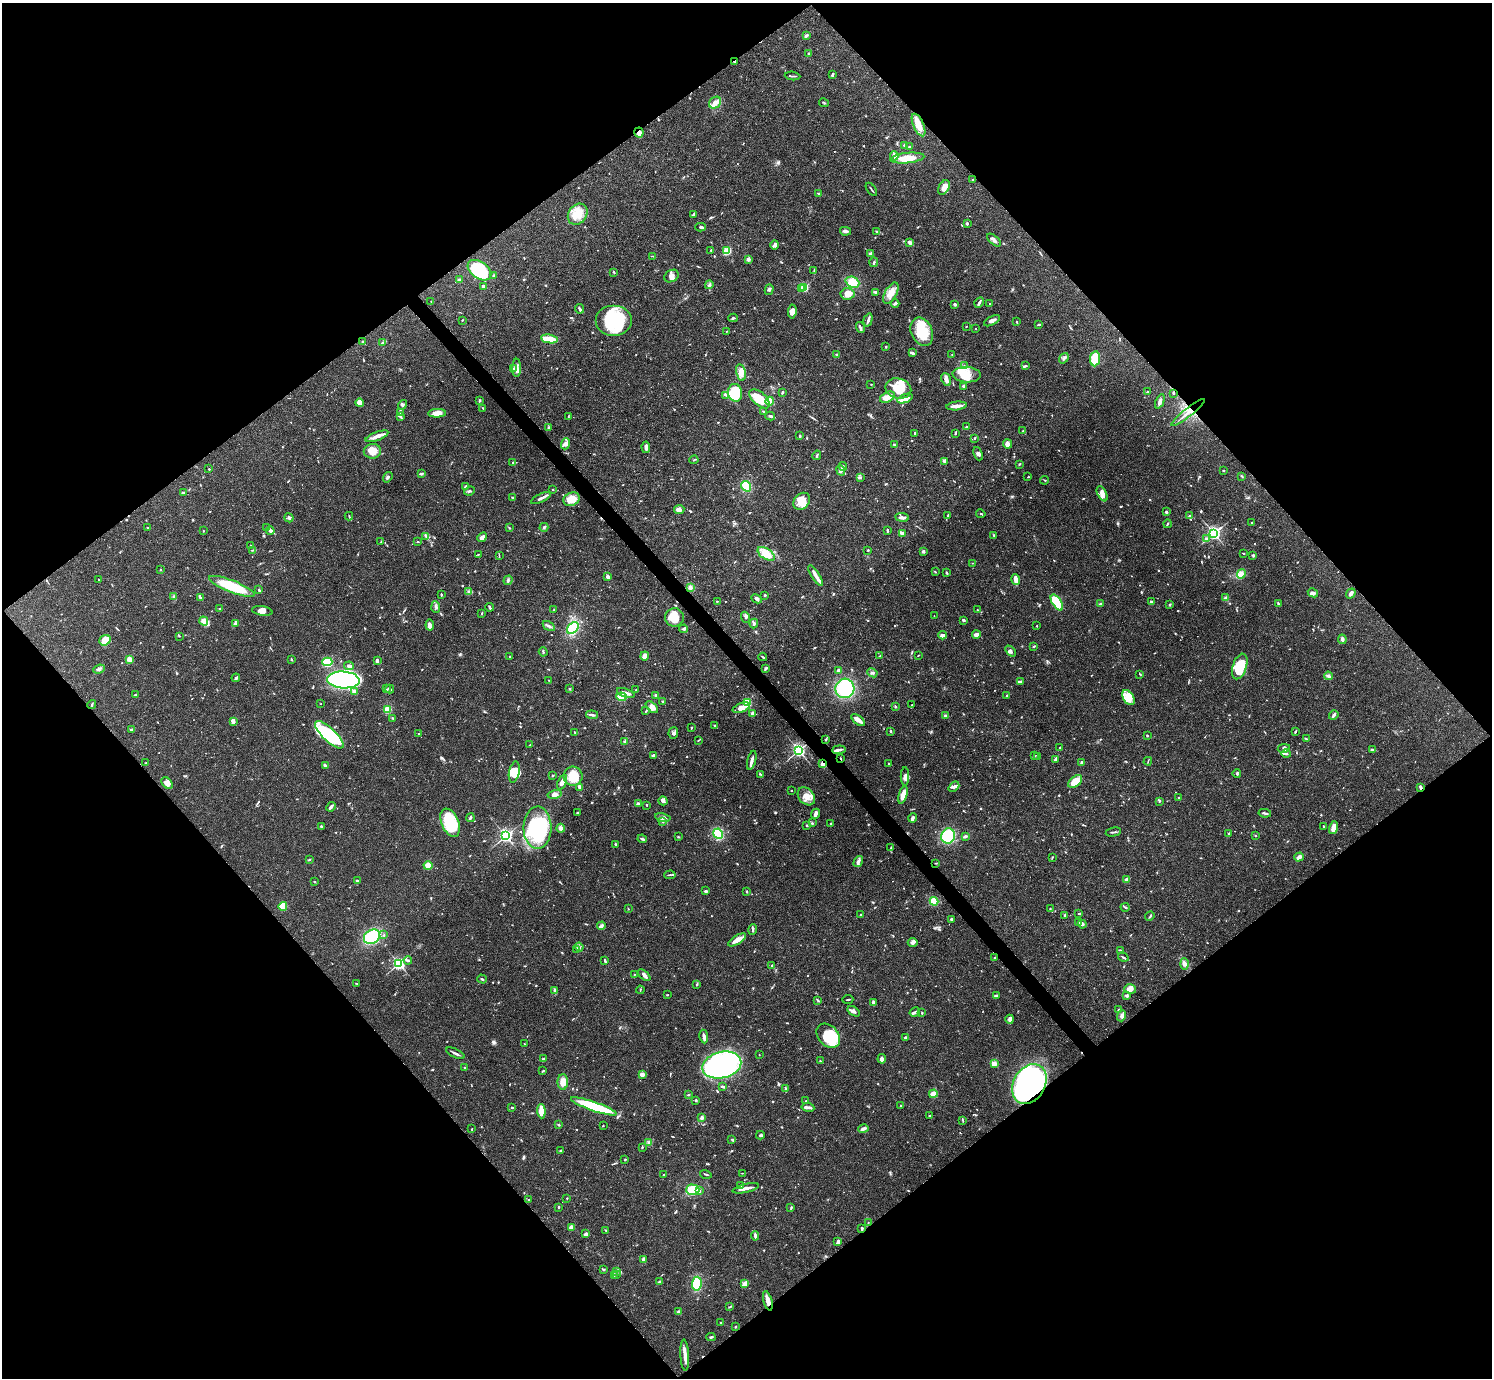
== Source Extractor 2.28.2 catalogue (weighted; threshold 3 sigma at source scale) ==
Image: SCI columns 1-5958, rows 159-5659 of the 5962 x 5959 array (HDU 1 of 3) = the unmasked area's bounding box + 8 px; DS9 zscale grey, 4 x 4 block average (1 PNG px = mean of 4 x 4 image px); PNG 1494 x 1380 px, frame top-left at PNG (2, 3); each listed source drawn as its Kron ellipse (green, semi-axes under 4 px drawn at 4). Shown black and unused: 50% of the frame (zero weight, under 3 of 4 exposures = <1% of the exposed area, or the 3 px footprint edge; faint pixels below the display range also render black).
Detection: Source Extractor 2.28.2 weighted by HDU 2 'WHT'. Background 0.0412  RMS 0.0026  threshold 0.0119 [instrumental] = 3 sigma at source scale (4.5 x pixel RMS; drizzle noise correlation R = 1.50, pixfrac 1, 0.05/0.05 arcsec/px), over >= 5 px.
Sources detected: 1087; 10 too faint to see at this stretch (4 x 4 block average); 7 inside a brighter object's white glare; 5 cosmic-ray / hot-pixel residue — neither listed nor drawn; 27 coinciding with a brighter row at this scale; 85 inside a brighter listed object's ellipse — not listed separately; of the other 953, all 500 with FLUX_AUTO >= 0.98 (the completeness limit of this list) listed and drawn (453 fainter detections not listed), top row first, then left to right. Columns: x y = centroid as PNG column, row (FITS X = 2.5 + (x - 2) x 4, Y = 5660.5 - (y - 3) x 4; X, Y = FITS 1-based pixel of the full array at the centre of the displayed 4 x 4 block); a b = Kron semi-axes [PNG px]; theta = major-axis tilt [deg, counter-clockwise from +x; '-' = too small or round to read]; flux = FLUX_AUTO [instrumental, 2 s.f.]
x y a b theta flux
806 36 3 2 - 5.2
809 54 3 2 - 1.4
735 61 3 2 - 2
832 75 3 2 - 3.7
793 76 8 2 -5 2.3
715 103 6 5 - 9.4
824 103 5 2 - 1.9
918 125 12 5 -66 21
639 132 5 4 - 7
905 145 2 2 - 5.7
910 147 3 2 - 1.5
894 156 5 3 - 7
907 158 17 5 6 29
973 180 2 2 - 1.5
944 187 8 5 60 11
871 189 7 2 -52 1.9
819 194 4 2 - 1.6
578 214 11 9 53 27
693 215 4 2 - 2.8
967 223 3 2 - 2.6
700 227 5 3 - 2.3
845 231 5 3 - 4.3
877 232 3 2 - 2.5
994 240 8 3 -41 5.4
910 242 3 2 - 5.9
775 245 5 4 - 3.9
711 250 2 2 - 4.6
727 251 2 2 - 63
871 253 3 2 - 4
653 256 3 2 - 1.3
748 259 3 3 - 4.9
874 262 5 2 - 2
479 270 13 8 -35 93
814 271 3 2 - 1.4
614 272 4 2 - 1.6
493 275 3 2 - 1.6
671 276 7 5 31 7.3
459 280 3 2 - 2
852 282 7 5 -22 23
709 285 4 3 - 3.1
483 286 2 2 - 13
804 287 2 2 - 150
802 289 2 2 - 14
769 290 5 2 - 2.8
876 292 3 3 - 2.3
891 293 11 6 61 15
848 294 7 5 6 18
431 301 2 2 - 1.3
979 302 5 2 - 4.5
895 303 4 2 - 3.7
989 303 2 2 - 1.2
955 304 2 2 - 14
580 309 5 2 - 3.8
792 312 7 3 83 11
733 318 4 2 - 2.2
462 320 2 2 - 0.99
868 320 7 2 74 4.3
614 321 18 15 0 120
992 321 9 3 27 5.6
1017 322 2 2 - 2
1039 324 4 2 - 2.2
966 326 2 2 - 0.98
860 328 6 3 -74 5
976 328 2 2 - 2.1
727 331 3 2 - 1.1
922 332 15 10 -67 50
549 339 8 2 -10 54
363 342 2 2 - 8.8
382 342 4 2 - 1.5
886 347 2 2 - 2
912 353 4 2 - 4.2
837 354 4 2 - 1.8
952 355 3 2 - 1.1
1064 358 5 3 - 3.7
1095 359 7 5 83 55
964 366 2 2 - 1.2
1026 366 4 2 - 2.2
514 368 3 2 - 1.4
517 368 9 3 89 5.9
741 373 8 5 -79 14
967 375 14 7 -4 24
946 379 7 4 -69 6.6
871 384 2 2 - 1
963 386 3 3 - 2
898 388 13 10 -14 42
782 392 3 2 - 2.2
1148 392 3 2 - 2.3
735 393 9 7 -82 66
1173 393 2 2 - 1.7
726 395 3 2 - 1.9
887 397 8 5 28 12
760 399 12 6 -41 36
905 399 8 4 20 10
480 400 3 2 - 1.4
770 401 4 3 - 22
1160 401 7 3 66 6.1
359 403 4 4 - 5.4
403 405 5 3 - 3.6
957 406 10 2 6 15
483 408 3 2 - 1.4
400 412 3 2 - 1.2
763 412 3 2 - 2.1
1188 412 21 4 38 16
437 413 9 3 2 14
568 416 3 2 - 1
770 416 5 2 - 4.6
400 417 2 2 - 2.6
967 427 2 2 - 3.9
548 428 4 2 - 1.4
1023 431 2 2 - 1
915 433 3 2 - 2.8
956 434 4 2 - 1.3
799 435 2 2 - 1.6
377 436 12 3 20 10
974 438 3 2 - 1.3
566 444 5 4 - 5.6
1008 444 4 4 - 8.1
894 445 3 2 - 1.8
646 447 6 3 -86 5.3
372 451 8 7 - 15
978 454 7 3 -68 4.3
817 455 5 2 - 2.5
694 460 4 2 - 1.4
944 461 3 2 - 1.3
513 462 2 2 - 1.2
1019 464 3 2 - 1.4
843 467 4 3 - 2.6
209 469 3 2 - 1.2
841 471 6 3 -67 4.2
1223 471 3 2 - 1.2
422 474 4 2 - 3
1242 476 3 2 - 1.6
388 477 5 2 - 3
1028 477 3 2 - 1
860 478 4 2 - 2.3
1045 480 4 2 - 1.4
465 486 3 2 - 2
746 486 6 4 -57 31
553 489 2 2 - 1.2
469 491 5 2 - 2.7
183 493 3 2 - 3.9
1102 494 8 4 -62 9.6
512 497 2 2 - 1.9
541 498 10 2 25 5.8
572 499 8 6 27 26
802 501 9 7 47 22
679 510 5 4 - 7.2
1166 512 2 2 - 3.2
981 514 5 2 - 1.5
349 516 4 2 - 1.5
947 516 2 2 - 1.1
1189 516 4 2 - 1.7
902 517 7 3 -6 5.5
289 518 5 2 - 3.3
1252 522 3 2 - 1.6
1167 524 4 2 - 1.7
544 527 4 3 - 3.2
148 528 3 2 - 1.2
267 528 3 2 - 1.6
509 528 3 2 - 1.2
887 530 3 2 - 2.3
203 531 2 2 - 1.4
270 531 4 3 - 3.9
902 533 4 2 - 7.2
1214 533 3 3 - 310
994 535 3 2 - 1.4
426 536 3 3 - 2.5
482 537 5 4 - 7.6
1206 538 3 2 - 3.3
417 541 3 2 - 1.2
381 542 2 2 - 1.5
251 545 2 2 - 1.2
253 550 3 2 - 1.3
868 550 3 2 - 1
923 551 3 3 - 3
1244 553 3 2 - 1.2
478 554 2 2 - 1.9
766 554 9 5 -34 26
499 555 3 2 - 1.2
1253 555 3 2 - 1.8
972 563 2 2 - 1.1
160 570 2 2 - 4.1
935 572 3 2 - 1.4
947 573 4 2 - 1.8
1241 574 5 4 - 6
815 576 12 4 -58 8.9
608 577 4 3 - 4.6
98 580 2 2 - 0.99
508 580 5 2 - 2.4
1016 580 5 2 - 17
232 586 24 6 -21 80
690 587 3 3 - 4.2
259 590 3 2 - 2.3
469 592 4 3 - 2.6
1313 593 5 3 - 4.4
1351 593 5 3 - 6.6
441 595 2 2 - 2.7
765 595 2 2 - 2.1
174 597 3 2 - 1.5
200 598 4 2 - 2.3
1226 598 3 2 - 1.4
757 599 5 3 - 4.1
717 601 2 2 - 1.3
1057 602 9 4 -57 91
1151 602 3 2 - 1.8
1100 604 4 2 - 2.1
1170 604 3 2 - 1.5
1278 604 3 2 - 1.5
436 607 6 2 -85 2.7
490 607 4 2 - 2.6
220 608 2 2 - 1
554 610 3 2 - 1.3
977 610 2 2 - 1.3
262 611 10 4 -9 9.1
482 613 3 2 - 1.4
934 616 2 2 - 1.4
674 617 9 9 - 27
746 617 5 3 - 3.4
963 620 3 3 - 2.2
204 621 5 3 - 15
235 623 3 3 - 2.6
754 623 5 2 - 2.2
430 625 5 2 - 5.4
549 626 7 2 -33 3.8
1037 626 2 2 - 1
573 628 7 4 46 54
683 629 4 3 - 2.7
976 634 4 3 - 8
943 635 4 3 - 5.2
179 636 2 2 - 1
1342 639 5 4 - 4
105 640 6 5 - 19
1034 646 3 2 - 1.7
1010 651 6 4 -48 5.5
543 652 5 2 - 1.3
918 655 2 2 - 0.99
645 656 4 4 - 11
880 656 3 2 - 1.1
510 657 2 2 - 1.6
763 657 4 2 - 1.8
130 659 2 2 - 55
291 659 3 2 - 1.3
377 661 3 2 - 5.5
327 662 5 4 - 81
349 666 5 3 - 5.8
1240 666 13 7 72 58
766 668 3 2 - 4.5
99 669 6 3 22 3.7
838 670 3 2 - 4.1
872 673 5 3 - 3.1
1140 674 3 2 - 1.1
1328 676 4 3 - 4.4
236 678 4 2 - 3.6
343 680 16 8 -4 610
548 680 3 2 - 1.3
1020 682 3 2 - 2.2
845 688 10 9 - 110
387 689 2 2 - 1.1
390 689 4 2 - 2.8
569 689 2 2 - 1.3
636 690 2 2 - 1.4
355 691 4 3 - 5.5
626 693 9 3 -19 6.7
135 695 3 2 - 1.2
656 695 2 2 - 4.4
1007 695 3 2 - 1.4
621 697 5 3 - 37
1128 698 8 5 -56 13
662 701 3 2 - 1.9
747 702 4 3 - 60
321 704 2 2 - 1
92 705 4 2 - 1.8
911 705 2 2 - 1.5
652 707 7 4 -43 9.4
896 707 2 2 - 1.4
741 708 9 4 21 15
388 709 4 3 - 35
646 711 4 2 - 1.6
752 713 4 2 - 3.6
592 715 6 2 -5 3.6
1334 715 5 2 - 4.8
945 716 3 2 - 2.4
393 718 2 2 - 1
858 720 8 2 -37 14
233 721 4 2 - 9.4
715 725 3 2 - 2.3
691 728 3 2 - 1.7
132 729 3 2 - 3.9
891 731 2 2 - 2
574 732 2 2 - 1.1
1295 732 4 2 - 1.4
673 733 6 5 - 4.3
419 734 2 2 - 1.8
329 735 18 6 -43 73
1147 736 2 2 - 1.5
826 739 3 2 - 1.7
1306 739 3 2 - 1.8
698 740 4 2 - 1.3
624 742 3 3 - 1.9
530 745 3 2 - 1
1060 748 2 2 - 1.3
1284 748 6 3 10 3.9
799 750 3 3 - 340
839 750 6 2 5 5.7
1372 750 3 2 - 4
1286 754 5 2 - 2.8
653 755 4 2 - 2.3
1034 756 2 2 - 1.1
1038 756 3 2 - 1.3
841 759 3 2 - 1
1055 759 4 2 - 2.1
752 760 10 2 76 7.8
1148 761 4 2 - 1.2
146 763 2 2 - 1.4
889 763 2 2 - 1.1
1081 763 3 2 - 2.9
822 764 4 3 - 5.7
325 765 3 2 - 3.4
514 772 11 5 78 19
1237 773 4 2 - 2.3
760 774 4 2 - 1.2
553 776 3 2 - 1.1
573 776 9 9 - 34
905 776 9 3 90 7.4
1075 781 8 5 42 30
562 782 8 4 67 9.4
167 783 6 4 -48 11
579 787 4 2 - 6.3
954 787 6 3 41 5
1421 787 4 3 - 2.8
791 791 2 2 - 1.1
555 794 7 3 13 6.1
903 795 9 3 74 18
806 796 10 7 -49 16
1179 798 2 2 - 2.1
663 801 5 4 - 4.3
1159 801 3 2 - 1.5
638 804 4 2 - 4.1
647 805 2 2 - 1.9
331 807 5 2 - 4.5
577 812 2 2 - 1.1
1265 813 6 2 -10 2.7
816 814 5 2 - 5.9
663 817 8 3 -12 4.8
470 818 4 2 - 2.7
912 818 5 2 - 5.3
662 822 3 2 - 1.2
450 823 15 8 -66 70
812 823 2 2 - 1.1
830 823 2 2 - 1.3
321 826 3 2 - 1.5
807 826 3 2 - 2
1324 827 4 2 - 1.3
537 828 21 14 90 130
561 828 4 3 - 5.3
1333 828 7 3 76 15
1113 832 8 2 11 2.5
1228 833 3 2 - 1.4
718 834 5 4 - 59
1255 835 2 2 - 1
506 836 3 3 - 290
948 836 8 6 67 77
965 836 4 2 - 4.3
678 837 3 2 - 1.2
642 839 5 2 - 3.2
615 844 2 2 - 1.9
891 848 3 2 - 1.5
1052 857 3 2 - 1.4
1299 857 5 3 - 6.9
309 860 3 2 - 1.6
858 862 6 3 56 4.3
936 863 3 2 - 1.3
428 865 4 4 - 13
670 875 5 2 - 2.3
1126 879 3 3 - 3.2
357 881 3 2 - 2.2
314 882 2 2 - 1.1
706 891 3 3 - 2.4
747 892 2 2 - 4
934 901 4 3 - 39
283 906 4 3 - 35
1125 907 4 2 - 1.9
628 909 2 2 - 1.2
1050 909 2 2 - 1.3
861 914 2 2 - 1.1
1079 914 2 2 - 2.7
1065 915 2 2 - 2.8
1150 916 5 2 - 1.7
951 919 2 2 - 4
1079 922 3 3 - 4.8
1082 924 4 3 - 4.3
601 926 4 2 - 3.7
753 930 5 2 - 2.5
384 935 2 2 - 1.6
372 937 8 6 32 110
737 940 10 4 31 12
913 942 5 4 - 4.2
579 947 4 3 - 3.5
577 950 2 2 - 1.3
1120 950 4 2 - 1.9
1123 957 5 2 - 2.1
995 958 3 2 - 1.4
408 960 4 2 - 2
605 960 3 2 - 1.8
399 964 2 2 - 290
1185 964 5 4 - 5.5
772 965 2 2 - 1.2
634 975 2 2 - 1.3
644 975 7 3 -42 5.4
482 979 5 2 - 2
357 984 3 2 - 1.2
697 984 2 2 - 2.2
1130 989 6 4 -17 7.1
555 990 4 2 - 3.5
640 990 4 2 - 1.3
667 995 3 2 - 1
997 995 3 2 - 1.8
1127 996 4 3 - 2.7
848 999 5 2 - 1.8
818 1000 3 2 - 2.4
873 1003 3 2 - 5.2
1118 1009 2 2 - 1.3
854 1011 7 3 -35 5
915 1012 5 2 - 3.7
922 1013 2 2 - 2
1122 1016 5 4 - 5.2
1010 1019 4 3 - 6.4
828 1036 13 10 -48 70
704 1037 7 2 -82 6.3
905 1037 3 2 - 2.4
524 1044 2 2 - 1.1
455 1053 10 2 -25 4.2
759 1055 2 2 - 1
543 1059 4 2 - 2.4
882 1059 5 3 - 6.7
820 1061 2 2 - 1.1
994 1064 2 2 - 43
722 1065 20 13 14 290
465 1067 2 2 - 1.4
543 1071 4 2 - 1.6
642 1075 3 3 - 7.9
563 1082 7 5 90 15
1029 1084 21 16 61 580
722 1087 4 2 - 2.7
786 1089 4 3 - 2.7
933 1094 4 3 - 27
688 1095 2 2 - 1.9
696 1100 2 2 - 8.4
806 1101 3 2 - 1.5
901 1105 2 2 - 1.2
594 1106 24 4 -19 100
512 1107 3 2 - 2.3
808 1107 6 2 -8 4.1
541 1111 7 3 -86 28
930 1116 2 2 - 2
701 1118 4 3 - 5.1
963 1120 3 2 - 1.2
558 1125 3 2 - 2.4
603 1126 2 2 - 1
863 1128 5 3 - 4.6
472 1129 2 2 - 1.3
760 1135 4 2 - 2.2
732 1139 3 2 - 2
649 1142 3 2 - 2.4
642 1147 3 2 - 1.8
561 1151 4 2 - 1.9
625 1160 3 2 - 1.3
742 1173 2 2 - 1.1
706 1174 6 2 -17 1.9
664 1175 3 2 - 1.7
741 1186 3 2 - 0.99
746 1188 13 2 13 11
693 1190 6 5 - 38
699 1191 3 2 - 1.8
567 1198 2 2 - 1.2
529 1200 2 2 - 2.4
558 1207 2 2 - 1.5
791 1208 3 2 - 1.4
868 1223 2 2 - 1.3
571 1227 4 3 - 7.1
862 1228 2 2 - 3.7
605 1230 4 2 - 1.1
586 1234 3 2 - 7.2
755 1236 5 2 - 4.8
838 1242 4 2 - 4.9
643 1259 4 3 - 3.4
604 1270 2 2 - 1.2
616 1271 3 2 - 1.9
617 1274 3 2 - 1.6
614 1275 2 2 - 1.7
659 1282 3 2 - 1.9
697 1284 7 5 85 44
745 1284 4 3 - 11
768 1301 10 3 -74 14
730 1307 4 2 - 1.2
678 1311 3 2 - 2.1
721 1322 2 2 - 1
735 1327 2 2 - 5.9
711 1337 4 2 - 1.7
685 1355 15 3 -87 13
Overlapping masked pixels (flux is a lower limit): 9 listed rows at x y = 735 61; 918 125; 639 132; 1188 412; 841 759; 822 764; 1421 787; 1029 1084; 768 1301
Diffuse or blended objects may show on this block-average render without a row.